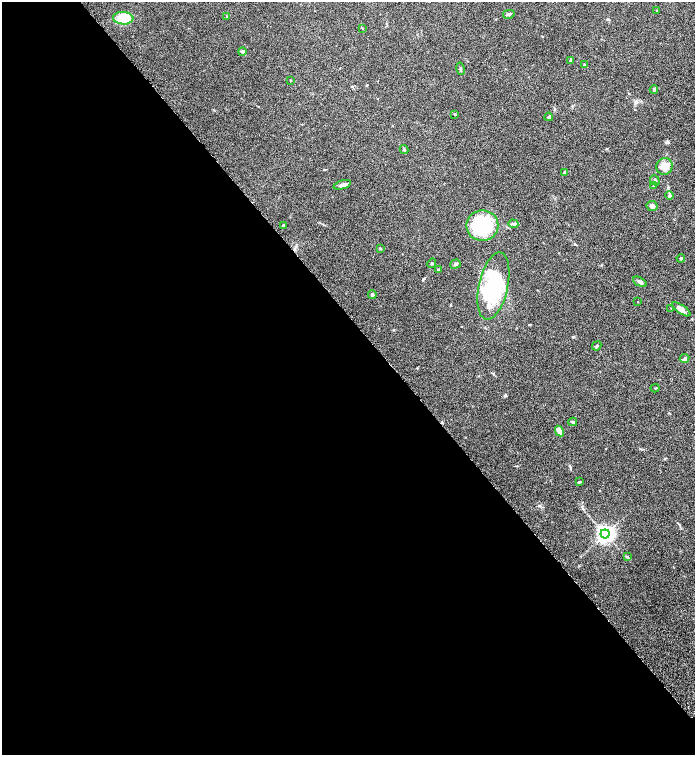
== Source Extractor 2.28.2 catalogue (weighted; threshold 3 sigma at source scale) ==
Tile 9 of 4 x 4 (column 1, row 3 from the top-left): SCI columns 262-1646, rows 1608-3112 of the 6200 x 6220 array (HDU 1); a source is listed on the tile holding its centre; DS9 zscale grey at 2 x 2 block average (1 PNG px = mean of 2 x 2 image px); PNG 697 x 757 px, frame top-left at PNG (2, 2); each listed source drawn as its Kron ellipse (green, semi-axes under 4 px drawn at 4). Shown black and unused: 58% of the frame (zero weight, under 6 of 12 exposures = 6% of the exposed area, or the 3 px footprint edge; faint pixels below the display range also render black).
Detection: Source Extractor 2.28.2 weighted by HDU 2 'WHT'; one run over the whole footprint, this tile lists its part. Background 0.0762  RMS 0.0039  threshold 0.016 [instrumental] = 3 sigma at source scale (4.09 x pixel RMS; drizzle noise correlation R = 1.36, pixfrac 0.8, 0.05/0.05 arcsec/px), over >= 5 px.
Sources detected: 43; all 43 listed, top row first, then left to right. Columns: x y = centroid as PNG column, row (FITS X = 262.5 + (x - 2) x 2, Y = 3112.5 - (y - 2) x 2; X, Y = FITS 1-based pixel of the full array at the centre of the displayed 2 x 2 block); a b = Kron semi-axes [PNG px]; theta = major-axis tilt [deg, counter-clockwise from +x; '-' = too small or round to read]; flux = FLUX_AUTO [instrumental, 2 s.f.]
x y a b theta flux
657 10 2 2 - 0.36
509 14 6 3 13 1.1
227 16 3 2 - 0.37
123 18 10 6 -5 24
362 28 3 2 - 0.46
242 51 4 4 - 1.3
571 60 4 3 - 1.1
584 65 3 2 - 0.72
460 69 6 2 -78 0.9
290 80 2 2 - 0.52
654 90 4 3 - 0.93
455 114 3 2 - 0.72
549 117 4 3 - 1.3
404 150 4 3 - 1.5
664 166 8 8 - 7.8
564 172 3 3 - 1.1
655 180 5 3 - 1.3
342 185 9 3 17 3.4
654 186 3 3 - 0.58
669 195 4 4 - 1.2
652 206 5 5 - 2.3
513 224 5 3 - 1.4
283 226 2 2 - 1.9
482 226 16 15 - 51
380 248 3 2 - 0.56
681 258 4 3 - 0.77
432 263 5 2 - 0.6
455 264 5 3 - 1
439 269 3 2 - 0.97
640 282 7 3 -28 2.2
493 286 34 14 78 68
372 294 4 3 - 1.2
638 302 2 2 - 0.39
671 308 2 2 - 0.39
681 309 11 4 -34 3.2
597 346 5 3 - 1
685 359 5 3 - 1.8
655 388 4 2 - 0.57
573 422 4 3 - 1
559 431 5 3 - 5.9
579 481 4 2 - 0.78
605 534 4 4 - 430
627 557 3 3 - 0.67
Diffuse or blended objects may show on this block-average render without a row.